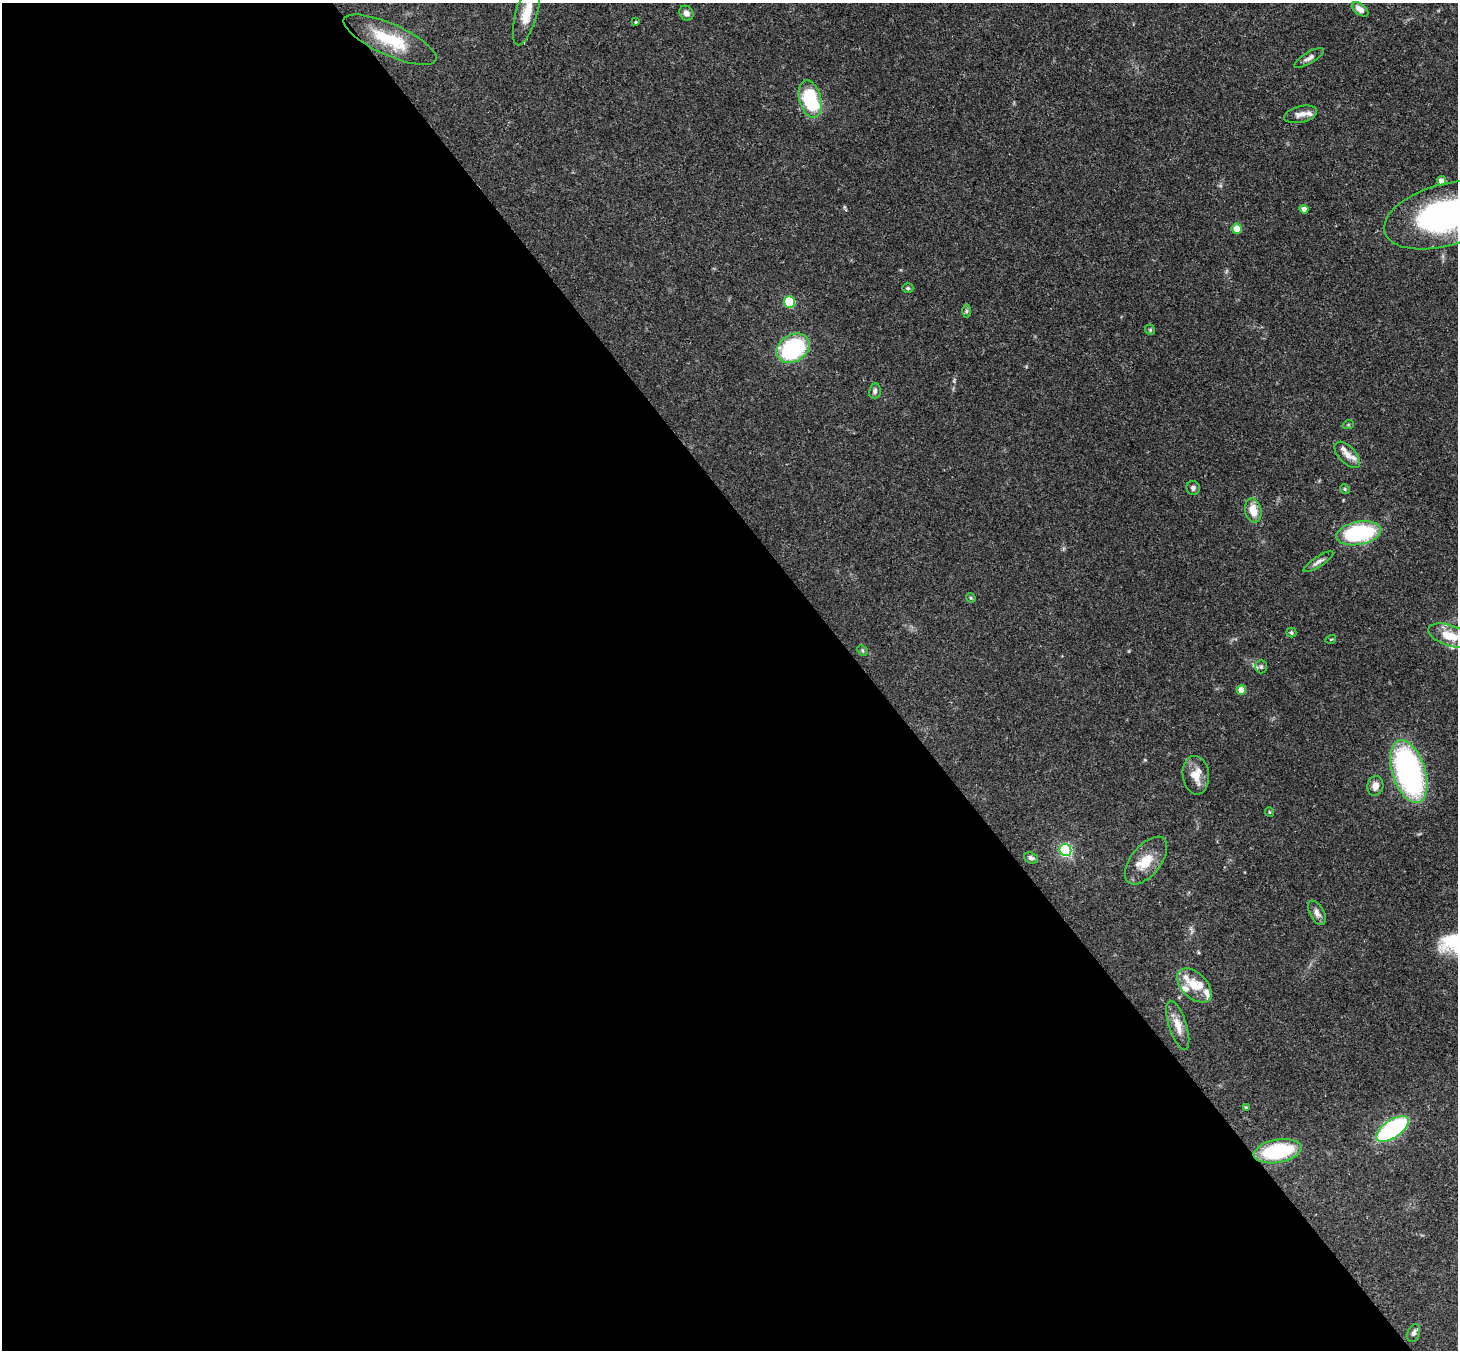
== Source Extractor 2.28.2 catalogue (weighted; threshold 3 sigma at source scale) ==
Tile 9 of 4 x 4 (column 1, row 3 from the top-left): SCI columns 89-1544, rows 1719-3066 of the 6007 x 5984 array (HDU 1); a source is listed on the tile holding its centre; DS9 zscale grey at full resolution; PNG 1460 x 1352 px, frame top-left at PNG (2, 3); each listed source drawn as its Kron ellipse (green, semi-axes under 4 px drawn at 4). Shown black and unused: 60% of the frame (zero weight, under 3 of 4 exposures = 8% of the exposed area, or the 3 px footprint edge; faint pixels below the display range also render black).
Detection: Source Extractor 2.28.2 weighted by HDU 2 'WHT'; one run over the whole footprint, this tile lists its part. Background 0.117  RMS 0.0042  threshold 0.019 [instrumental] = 3 sigma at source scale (4.5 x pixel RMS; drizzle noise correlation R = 1.50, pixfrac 1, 0.05/0.05 arcsec/px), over >= 5 px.
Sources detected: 55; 9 inside a brighter listed object's ellipse — not listed separately; the other 46 listed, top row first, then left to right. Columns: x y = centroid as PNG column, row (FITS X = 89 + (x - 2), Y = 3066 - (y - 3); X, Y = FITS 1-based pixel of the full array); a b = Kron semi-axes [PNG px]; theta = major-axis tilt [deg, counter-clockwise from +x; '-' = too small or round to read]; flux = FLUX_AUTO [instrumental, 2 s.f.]
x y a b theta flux
1360 9 9 5 -37 2.6
527 12 34 10 74 9.3
686 13 8 6 -54 2
636 22 3 2 - 0.43
390 40 50 15 -24 21
1309 58 17 5 31 1.9
810 99 19 10 -75 34
1300 114 17 8 13 2.8
1442 181 4 4 - 3.7
1304 209 4 4 - 2.5
1445 215 63 31 15 100
1237 229 5 5 - 6.1
908 288 5 4 - 0.61
789 302 6 5 - 28
966 311 6 4 89 0.7
1150 330 5 4 - 0.55
793 348 18 13 33 44
875 391 8 5 80 1.3
1348 425 6 3 19 0.43
1347 455 16 8 -46 3.2
1193 488 7 6 - 1.3
1345 489 5 4 - 0.5
1253 510 12 8 -79 6.6
1359 533 23 11 11 43
1318 562 17 5 33 1.8
971 598 5 4 - 0.47
1291 633 5 5 - 0.74
1450 636 22 10 -18 8.5
1331 639 5 3 - 0.36
862 650 6 4 -47 0.6
1261 666 7 6 - 0.88
1241 690 5 4 - 6
1409 772 32 16 -72 100
1196 775 19 13 -83 6.7
1375 786 10 8 76 3.1
1269 812 5 3 - 0.36
1065 850 6 6 - 71
1031 858 7 5 -19 1.4
1146 861 28 15 51 9.6
1317 913 13 7 -61 2.5
1194 985 20 12 -44 8.1
1178 1025 26 8 -72 5.3
1246 1107 3 3 - 0.35
1392 1129 19 9 34 63
1277 1151 24 11 10 33
1414 1333 9 6 69 1.6
Isophote crosses this tile's border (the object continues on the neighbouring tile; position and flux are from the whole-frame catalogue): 3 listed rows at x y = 527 12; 1445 215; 1450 636